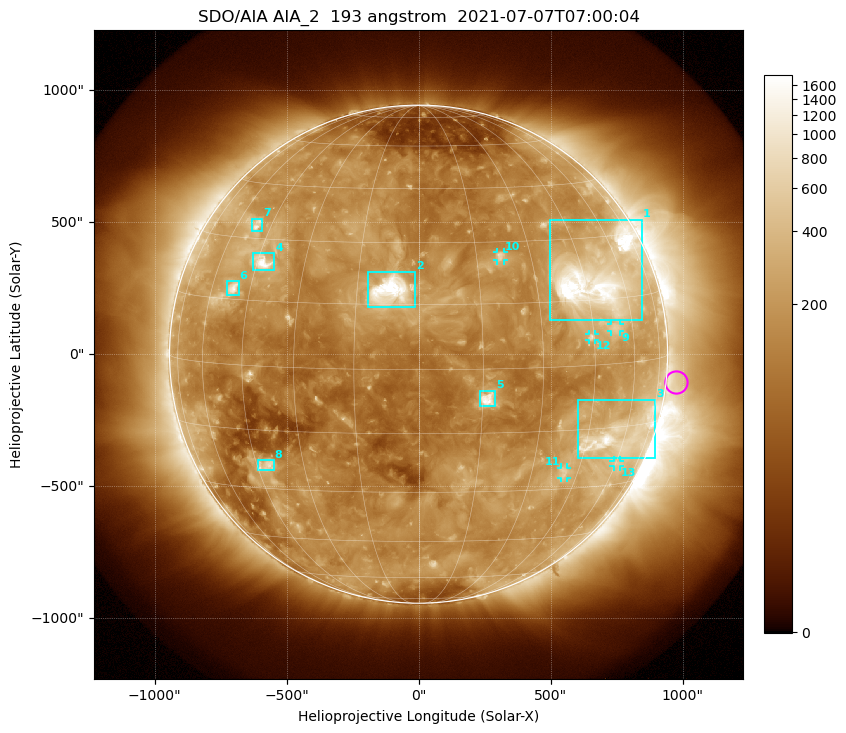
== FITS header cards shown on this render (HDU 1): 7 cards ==
TELESCOP= 'SDO/AIA '           / For AIA: SDO/AIA
INSTRUME= 'AIA_2   '           / For AIA: AIA_ATA1, AIA_ATA2, AIA_ATA3 or AIA_AT
WAVELNTH=                  193 / [angstrom] Wavelength
WAVEUNIT= 'angstrom'           / Wavelength unit: angstrom
DATE-OBS= '2021-07-07T07:00:04.843' / [ISO] Date when observation started; ISO 8
CTYPE1  = 'HPLN-TAN'           / CTYPE1: HPLN
CTYPE2  = 'HPLT-TAN'           / CTYPE2: HPLT

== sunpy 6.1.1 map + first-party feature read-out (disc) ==
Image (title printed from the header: SDO/AIA AIA_2  193 angstrom  2021-07-07T07:00:04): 1024 x 1024 px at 2.4 arcsec/px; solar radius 944 arcsec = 393 px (full disc in frame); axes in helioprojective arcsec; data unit not stated in the header (colour bar unlabelled)
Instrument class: DISC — disc imager (sunpy class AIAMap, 193 A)
Bright regions (active regions / flare kernels): reference = the median radial profile (limb darkening/brightening removed); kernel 9 px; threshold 5 sigma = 321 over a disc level ~158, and >= 1.15x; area >= 12 px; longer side >= 9 px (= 22 arcsec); searched inside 0.97 R_sun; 13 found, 13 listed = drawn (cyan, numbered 1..; 5 of them under ~33 arcsec drawn as corner ticks so the feature stays visible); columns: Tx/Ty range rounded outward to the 5 arcsec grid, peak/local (2 s.f.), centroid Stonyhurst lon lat
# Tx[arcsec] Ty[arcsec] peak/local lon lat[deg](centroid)
1 500..845 130..510 18 +50 +20
2 -195..-15 175..315 21 -7 +18
3 600..900 -395..-170 9.6 +58 -17
4 -630..-545 320..385 11 -43 +24
5 230..290 -200..-140 11 +16 -7
6 -725..-680 225..275 7 -51 +18
7 -630..-590 465..515 4.9 -51 +34
8 -610..-550 -440..-400 4.6 -42 -24
9 730..765 85..115 3.5 +53 +8
10 295..325 355..390 5.4 +21 +26
11 540..565 -470..-430 3.4 +40 -25
12 645..670 55..80 4.2 +44 +7
13 740..765 -425..-400 3.1 +61 -24
Off-limb structures (1.02-1.3 R_sun): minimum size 162 px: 3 found; the strongest spans PA ~220..320 deg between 1.02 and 1.3 R_sun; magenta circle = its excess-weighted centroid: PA ~265 deg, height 1.04 R_sun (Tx ~975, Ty ~-105 arcsec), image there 1.5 x the reference